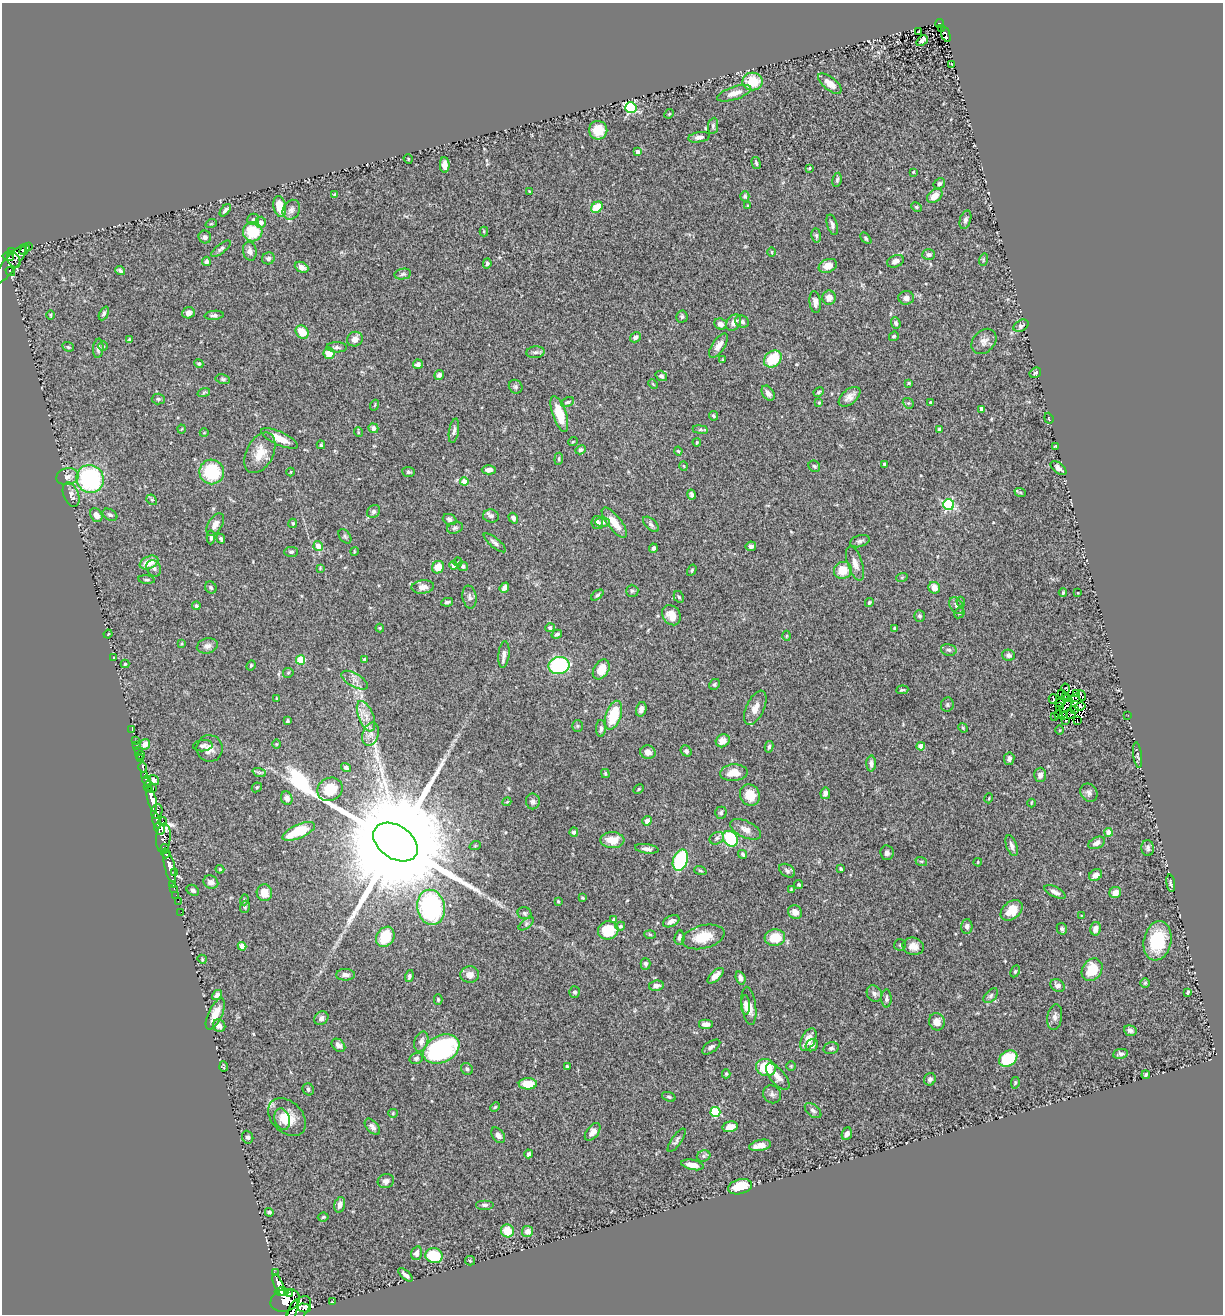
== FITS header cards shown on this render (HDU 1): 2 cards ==
NAXIS1  =                 1221
NAXIS2  =                 1312

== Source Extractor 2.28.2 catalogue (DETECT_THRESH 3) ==
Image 1221 x 1312 px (HDU 1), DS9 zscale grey, 1 PNG px = 1 image px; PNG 1225 x 1316 px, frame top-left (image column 1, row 1312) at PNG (2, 3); each listed source drawn as its Kron ellipse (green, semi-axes under 4 px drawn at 4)
Background 0.527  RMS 0.038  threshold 0.114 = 3 sigma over >= 5 px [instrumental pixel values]
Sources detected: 461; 5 with non-positive FLUX_AUTO (blend fragments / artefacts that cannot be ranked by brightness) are neither listed nor drawn; the other 456 listed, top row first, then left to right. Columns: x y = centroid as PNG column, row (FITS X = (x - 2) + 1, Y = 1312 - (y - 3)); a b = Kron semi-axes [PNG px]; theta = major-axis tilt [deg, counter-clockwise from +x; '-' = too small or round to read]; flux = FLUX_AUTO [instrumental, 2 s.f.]
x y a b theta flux
940 24 5 3 - 24
941 28 4 2 - 4.6
919 31 3 2 - 1.7
946 34 8 3 -70 29
922 41 6 4 39 10
951 64 3 2 - 1.5
753 82 10 9 - 68
830 84 14 6 -39 22
734 93 18 6 18 25
631 108 6 5 - 260
669 114 5 4 - 2.3
713 126 8 5 82 5.9
598 130 9 9 - 57
699 137 11 5 9 10
637 152 4 3 - 15
408 159 5 4 - 3
756 163 6 3 -75 4
445 165 8 5 -89 18
809 168 4 3 - 2.7
913 172 3 3 - 2.5
837 180 7 4 79 4.4
939 184 6 5 - 6.1
529 191 3 2 - 2.5
335 195 4 3 - 5.1
745 196 5 4 - 5.6
935 196 8 6 39 23
280 206 10 6 -79 49
748 206 3 3 - 2.8
597 207 6 5 - 68
916 207 5 4 - 3.3
225 210 7 4 49 8.3
291 210 10 8 60 11
253 219 6 5 - 4.1
965 220 9 5 73 7.4
261 222 5 5 - 10
211 224 5 3 - 2.2
832 225 10 5 -73 9.3
484 231 5 4 - 2.6
253 232 10 9 - 84
816 236 7 4 -83 4.7
205 237 6 6 - 7.6
866 238 7 4 -47 4.2
29 246 3 3 - 5.8
221 249 12 4 38 6.6
25 250 6 4 57 39
11 251 3 3 - 120
250 251 9 7 -79 13
772 252 4 3 - 2.1
929 255 6 5 - 7.6
8 257 5 3 - 120
268 258 6 6 - 7
14 259 9 6 -60 170
983 260 6 4 73 3.4
206 261 4 3 - 6.8
896 261 9 6 23 11
487 263 5 4 - 4.2
10 265 25 6 51 170
828 266 9 6 23 23
302 267 7 5 -25 17
120 271 5 3 - 5.5
10 272 5 4 - 160
403 274 8 5 11 5.7
829 298 7 6 - 19
906 298 7 7 - 15
815 302 11 5 -84 11
104 313 7 4 64 5.6
188 313 6 5 - 11
51 315 5 3 - 2.7
214 315 9 4 6 6.3
682 317 6 6 - 5.4
734 322 9 6 51 14
742 322 7 6 - 6.5
896 323 6 4 -71 5.9
720 324 6 5 - 11
1021 326 8 5 31 7.5
302 332 7 6 - 41
894 336 5 4 - 4.6
635 337 6 4 31 7.8
129 339 4 4 - 2.3
355 339 8 7 - 14
984 341 14 10 47 16
103 346 4 4 - 3.7
718 346 14 6 56 17
68 347 6 4 -21 3.6
337 347 10 5 -3 7
98 348 10 5 85 9.2
535 352 9 6 7 7.8
329 353 6 5 - 34
773 359 10 7 41 78
722 360 4 4 - 2.7
199 364 5 4 - 3.7
418 364 5 4 - 9.2
1035 373 6 4 30 4.5
439 375 5 4 - 9.6
661 376 6 4 -34 5.9
223 379 7 5 -11 4.5
909 383 3 3 - 3
653 384 5 3 - 2.4
516 387 7 6 - 5.6
204 392 6 4 20 3.4
819 392 5 3 - 3.6
768 393 8 5 -56 13
849 397 12 7 39 17
158 399 6 5 - 4.4
568 402 7 4 25 3.8
930 402 4 3 - 2.7
819 403 4 4 - 2.7
908 403 6 4 -41 3.7
375 405 5 3 - 2.1
982 409 4 4 - 26
559 414 19 7 -71 65
714 416 5 4 - 5.1
1049 418 6 2 -69 2.1
373 428 5 4 - 14
182 429 4 3 - 1.9
939 429 4 3 - 5
700 430 8 4 -8 4.5
454 431 12 5 80 8
358 432 5 3 - 2.2
204 433 4 3 - 1.7
280 438 20 6 -24 37
573 441 5 3 - 2.1
697 442 4 4 - 2.7
321 445 4 3 - 3.4
1056 446 4 3 - 2.7
581 450 5 4 - 6.5
678 451 4 3 - 2.4
260 453 22 13 62 42
559 459 6 4 84 3.9
884 464 4 3 - 3.6
684 466 5 3 - 2.3
814 466 6 5 - 4.7
1058 468 9 5 -40 12
489 470 7 4 1 11
212 472 12 12 - 130
291 472 4 3 - 1.9
408 472 6 5 - 4.4
67 477 11 8 13 17
90 479 14 13 - 320
464 482 4 4 - 35
1020 492 6 3 -19 2.7
692 494 5 3 - 6.4
71 495 13 7 -68 10
152 500 6 4 -43 3.8
949 505 5 5 - 300
374 511 7 5 45 6.5
96 515 7 5 -59 18
110 515 8 5 -30 7.2
491 516 8 6 -12 7.6
513 518 6 4 -54 9.8
450 519 7 5 -22 8.5
603 522 7 4 -1 6.6
614 522 18 7 -52 36
293 523 4 4 - 3.5
597 523 6 6 - 9.6
215 524 12 7 57 14
651 524 10 5 -43 6.7
455 528 8 5 19 5.6
345 536 8 5 -54 5.2
211 537 7 4 87 5.9
221 539 5 4 - 5.2
860 541 10 5 17 7.2
495 543 14 5 -39 8.6
318 546 5 4 - 30
751 546 5 5 - 8.5
653 548 4 4 - 5.3
354 551 4 2 - 2.1
291 552 7 5 1 5.2
149 562 10 6 23 37
458 562 4 4 - 2.2
855 564 18 7 -71 18
453 565 4 4 - 9.6
463 566 5 4 - 5.6
438 567 6 5 - 39
154 568 8 7 - 9.3
320 568 4 3 - 2.2
692 570 6 4 60 3.4
843 570 9 8 - 43
902 577 6 3 19 2.9
147 580 8 3 -6 4
211 587 6 5 - 5.9
423 587 11 6 5 15
504 588 5 4 - 11
934 588 6 5 - 24
632 591 6 6 - 5.3
1063 593 4 3 - 2.9
1078 593 3 2 - 1.5
597 595 7 3 38 4
469 597 11 7 -82 9
679 597 6 4 -60 4.2
447 602 6 4 11 5.6
961 602 5 4 - 4
869 603 4 3 - 4
196 606 4 4 - 4.7
957 606 9 6 -57 9.7
959 613 6 4 44 3.6
671 615 11 8 -55 28
920 616 6 5 - 4.9
380 628 4 4 - 2.5
550 628 5 4 - 8.4
895 628 3 3 - 5.9
108 634 4 2 - 2.2
557 634 5 3 - 5.5
786 636 5 3 - 2.7
181 644 4 2 - 2.3
207 646 10 7 14 11
949 650 8 5 -12 7.3
504 654 13 5 83 11
1008 655 6 5 - 6.7
113 657 3 2 - 2
364 659 3 3 - 2.3
301 660 4 4 - 100
125 664 4 4 - 2.9
251 665 5 3 - 2.7
559 666 11 8 11 230
601 669 11 7 58 42
288 673 5 5 - 3.5
355 680 15 6 -30 16
715 684 6 5 - 4.4
1066 689 5 2 - 3.2
902 690 6 3 6 3.5
1061 693 3 2 - 3.1
1077 693 3 3 - 2
1065 696 2 2 - 1.8
1082 696 5 3 - 57
276 698 3 2 - 1.7
1068 698 3 2 - 3.7
1076 698 3 2 - 0.99
1053 699 5 2 - 4.2
1060 703 4 2 - 2.7
947 705 7 6 - 4.5
1066 706 7 3 44 0.041
1080 706 6 4 13 1.5
1059 707 3 2 - 2.7
755 708 18 9 65 24
641 709 7 5 76 13
1075 709 3 2 - 2.4
1071 714 5 3 - 1.9
614 715 15 7 72 92
1058 715 3 2 - 1.3
1064 715 3 2 - 2.8
1128 715 3 2 - 2.4
366 716 16 7 -68 27
1055 716 3 2 - 3.2
1077 720 2 2 - 0.75
287 721 3 3 - 3.5
1065 721 3 2 - 3.4
577 726 6 5 - 3.3
601 728 8 4 89 6.7
963 728 5 4 - 2.9
132 730 3 2 - 9.8
1059 730 4 3 - 2.1
371 734 12 8 71 17
135 741 3 2 - 7.6
723 741 7 6 - 22
145 744 6 4 45 19
276 744 5 3 - 2.2
137 746 3 2 - 5.6
203 746 10 5 4 8.5
921 746 4 4 - 39
769 747 6 4 80 5.5
210 748 13 13 - 23
138 751 3 3 - 12
686 751 6 5 - 5.2
648 752 7 6 - 17
140 755 5 2 - 14
1138 755 13 4 -82 5.8
140 759 3 3 - 84
1009 759 6 5 - 7.8
871 763 8 4 89 8.4
143 768 5 3 - 120
346 768 5 4 - 5.9
259 772 7 4 -19 4.6
734 773 14 8 5 35
605 774 5 3 - 3.2
1040 775 7 6 - 10
145 776 4 3 - 320
147 780 5 4 - 470
154 780 6 4 -37 6.5
148 786 5 3 - 260
257 787 5 4 - 4
153 789 3 2 - 33
330 789 13 11 30 57
639 789 5 4 - 3
825 793 6 5 - 11
1089 793 9 8 - 9.1
750 795 11 9 -63 43
287 798 7 5 -67 10
989 798 5 3 - 2.1
152 799 13 4 -76 1600
533 801 8 7 - 8.1
507 802 4 3 - 2.5
1031 803 4 3 - 2.1
157 811 7 5 70 390
721 813 6 6 - 5.2
157 821 8 4 -80 160
163 821 4 3 - 65
647 821 5 4 - 8.3
159 829 6 5 - 290
746 829 16 8 -25 19
299 831 17 7 24 71
574 832 5 4 - 6.7
1109 832 4 4 - 34
163 838 14 7 85 280
717 838 7 6 - 6.8
730 839 8 6 -51 160
612 840 12 8 -2 44
395 842 24 16 -34 110000
1097 843 9 5 24 13
475 846 6 3 19 2.4
1012 846 11 5 -70 10
1148 848 8 6 -86 6.4
165 849 4 3 - 320
647 849 12 4 -7 9.9
166 853 5 3 - 400
887 853 7 6 - 8.7
743 854 5 4 - 5.2
680 860 11 7 69 210
921 861 6 3 -18 2.9
978 862 4 3 - 2.2
169 866 17 5 -77 740
220 869 4 4 - 2.7
841 869 4 3 - 3.4
700 871 6 4 -20 3.3
787 871 9 6 -32 7.7
174 872 3 2 - 45
1095 875 7 5 32 14
211 882 7 6 - 13
1171 883 9 3 -80 4
173 884 3 2 - 12
799 885 5 4 - 3.5
174 888 3 2 - 9.3
791 889 4 3 - 2.3
193 890 6 5 - 7.5
1055 892 11 5 -27 11
264 893 8 7 - 30
1115 893 6 5 - 19
176 895 2 2 - 9.1
582 898 4 3 - 2.8
244 900 5 3 - 2.5
178 901 4 2 - 2.6
558 901 3 3 - 2.6
245 907 6 5 - 4.2
431 907 17 14 -79 470
1012 910 12 8 40 34
181 912 2 2 - 4.6
795 912 7 6 - 15
524 913 7 6 - 5.4
1081 915 4 3 - 1.9
614 919 4 4 - 10
671 921 9 5 26 12
526 924 9 4 37 5.6
620 926 5 4 - 5.8
967 926 7 5 89 8
1062 929 6 5 - 6.1
1095 929 7 5 78 17
608 930 10 9 - 68
650 934 6 4 -3 3.2
385 937 11 8 57 70
703 937 21 11 13 59
679 938 7 5 83 8.6
775 938 10 8 6 62
1157 941 20 14 78 110
900 945 6 6 - 4.8
242 946 4 4 - 32
913 946 10 8 -14 22
202 959 5 3 - 2.5
645 964 5 5 - 5.9
1092 970 12 9 56 68
1015 971 6 4 63 3.7
345 975 9 5 1 10
470 975 9 8 - 18
409 976 6 4 73 4.8
716 976 10 5 44 16
741 978 7 4 -72 10
1145 983 4 4 - 3.4
656 986 7 5 9 11
1058 986 8 6 -34 9.1
575 992 5 5 - 5.6
1188 992 4 3 - 3.9
874 993 8 7 - 9.7
217 995 5 4 - 11
991 996 9 5 46 6.6
886 998 9 5 -88 6.7
438 999 5 4 - 3.3
745 1005 10 4 -88 11
749 1006 19 7 -82 23
215 1014 17 7 65 32
1055 1017 13 7 81 12
321 1018 7 6 - 8.7
937 1022 9 7 -68 23
706 1024 7 5 0 12
219 1026 6 6 - 12
1130 1031 6 5 - 6.9
808 1039 12 6 63 38
421 1041 10 6 71 13
338 1045 8 5 -42 9.2
812 1045 6 5 - 8.8
711 1047 10 5 35 6.9
831 1048 8 6 14 6.9
441 1049 19 13 27 390
1120 1054 7 5 8 6
416 1058 7 5 16 7.3
1008 1059 10 7 32 100
224 1066 5 2 - 2.6
567 1066 3 3 - 4.4
791 1066 4 4 - 2.7
766 1067 10 8 -22 92
467 1069 6 5 - 5.7
726 1074 4 4 - 3.3
1146 1075 4 3 - 4.3
778 1077 16 7 -50 17
930 1079 6 5 - 7.3
1015 1083 6 4 79 3.3
528 1084 9 5 1 45
308 1089 6 5 - 5
772 1094 9 8 - 9.4
669 1097 7 4 -19 4.3
495 1107 5 4 - 3
813 1111 10 5 -41 7.6
715 1112 5 5 - 170
393 1113 4 4 - 2.9
287 1117 22 15 -45 51
282 1119 11 7 -74 18
372 1127 10 5 -48 10
730 1127 8 5 13 25
593 1132 10 6 52 17
847 1134 6 5 - 12
498 1135 9 5 -54 11
248 1137 6 5 - 5.6
677 1140 14 5 55 7.8
760 1145 11 5 12 24
528 1154 4 3 - 6.5
704 1156 7 5 21 6.6
692 1165 11 5 -11 21
386 1181 8 7 - 12
740 1187 12 7 14 58
340 1205 8 5 73 14
484 1205 9 5 0 6.8
269 1212 4 3 - 4.4
323 1217 5 4 - 3.3
507 1231 7 6 - 43
528 1231 5 5 - 18
417 1253 7 5 74 9.1
434 1256 9 7 -8 100
470 1261 5 4 - 3.6
275 1273 3 3 - 41
405 1275 9 3 -42 8.9
279 1285 11 4 -66 1300
281 1292 7 4 -3 700
289 1293 4 3 - 130
285 1300 15 11 17 1200
333 1302 3 2 - 2.9
304 1308 6 3 -14 64
298 1309 15 9 49 640
292 1312 12 4 72 460
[5 non-positive-flux detections neither listed nor drawn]